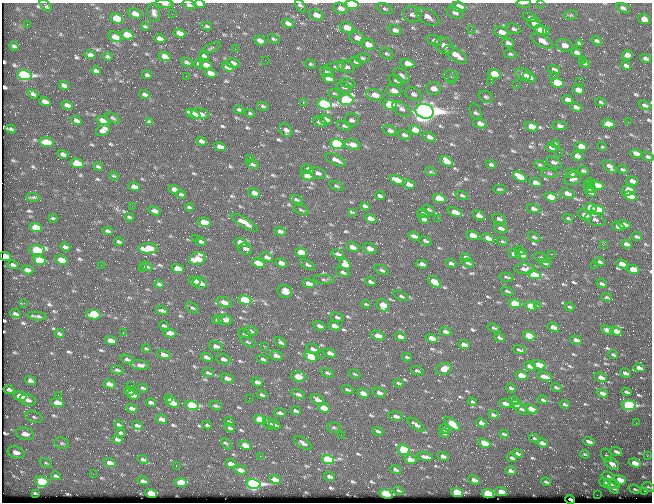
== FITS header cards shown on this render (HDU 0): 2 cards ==
NAXIS1  =                  650 / Width of table row in bytes
NAXIS2  =                  500 / Number of rows in table

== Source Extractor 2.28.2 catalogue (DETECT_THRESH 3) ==
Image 650 x 500 px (HDU 0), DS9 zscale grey, 1 PNG px = 1 image px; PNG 654 x 504 px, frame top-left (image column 1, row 500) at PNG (2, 3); each listed source drawn as its Kron ellipse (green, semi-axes under 4 px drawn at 4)
Background 360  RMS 1.4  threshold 4.3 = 3 sigma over >= 5 px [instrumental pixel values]
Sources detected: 697; of the 697, the 500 brightest by FLUX_AUTO listed and drawn (197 fainter detections omitted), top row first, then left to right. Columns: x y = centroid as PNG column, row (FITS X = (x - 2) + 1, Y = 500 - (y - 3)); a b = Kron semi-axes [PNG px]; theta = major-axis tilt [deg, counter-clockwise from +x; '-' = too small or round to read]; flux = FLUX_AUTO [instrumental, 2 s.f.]
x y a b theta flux
524 3 7 2 1 290
540 3 2 2 - 350
165 4 9 4 -5 330
199 4 6 3 -7 270
45 5 7 2 -45 170
189 5 7 4 -16 230
351 5 7 4 -4 4700
300 6 7 4 -58 240
459 7 7 5 -18 1400
341 8 8 5 -17 450
623 8 7 3 -28 240
385 9 8 5 -22 180
154 13 9 6 -75 390
455 13 8 5 -23 340
135 14 7 5 -25 670
172 14 2 2 - 450
412 14 9 8 - 400
316 15 7 5 -21 860
571 15 6 4 13 150
427 17 13 7 -30 750
530 17 8 4 -22 160
117 18 6 4 -22 3200
644 19 6 4 -22 950
288 23 6 4 -21 340
534 23 7 5 -16 380
27 24 2 2 - 130
145 26 4 3 - 140
207 26 5 3 - 160
347 28 7 5 -17 1200
471 29 3 2 - 170
513 29 7 5 -17 230
395 30 6 4 -19 330
541 30 6 4 -19 1400
547 31 3 3 - 160
501 32 7 5 -17 770
179 33 6 4 -19 550
127 35 6 4 -20 2400
115 37 7 5 -23 870
357 38 8 5 -22 650
160 39 6 4 -21 590
274 39 6 3 -29 140
260 40 6 4 -29 450
434 40 8 5 -22 230
542 41 12 5 -30 610
597 41 5 3 - 170
508 43 6 4 -21 260
579 43 4 3 - 120
368 44 7 5 -24 900
444 45 10 7 -37 710
564 45 8 6 -15 710
14 46 4 2 - 160
211 48 10 3 24 130
235 49 2 2 - 150
576 52 5 4 - 320
387 54 7 5 -29 170
510 54 6 4 -11 160
90 55 5 3 - 270
456 55 13 6 -33 1100
627 55 6 4 -5 450
164 56 6 4 -22 750
204 56 5 3 - 220
108 57 4 3 - 160
363 58 7 4 -2 180
645 58 6 3 -17 260
265 60 2 2 - 210
582 61 3 2 - 130
187 62 6 4 -28 180
356 62 6 4 -26 210
233 63 7 5 -13 350
408 63 7 4 -14 850
199 64 4 3 - 140
310 64 6 4 -15 150
585 64 4 3 - 140
206 65 6 4 -18 720
335 66 10 4 8 230
346 66 8 6 -16 440
626 66 5 3 - 280
228 67 6 4 -20 770
554 70 6 4 -17 330
96 71 4 3 - 240
327 72 7 5 -21 170
210 73 6 4 -20 680
494 74 6 4 -17 2700
523 74 8 5 -22 610
24 75 7 5 -16 25000
147 75 5 3 - 230
186 76 2 2 - 230
401 76 9 6 -41 340
451 76 7 6 - 210
553 76 3 2 - 140
529 77 7 5 -28 470
328 79 6 4 -19 510
396 80 7 5 -25 210
451 80 2 2 - 1000
579 81 2 2 - 150
491 82 3 3 - 120
348 83 8 4 -13 210
557 83 6 4 -18 4500
516 85 2 2 - 300
64 86 5 3 - 300
344 87 8 5 -17 200
434 88 7 6 - 760
578 90 6 4 -18 790
394 91 8 5 -17 690
334 93 6 4 -15 130
33 94 5 3 - 250
145 94 5 3 - 260
413 94 8 6 -26 330
375 95 8 6 -12 1300
486 97 7 5 -32 200
568 99 5 4 - 430
346 100 7 5 1 8900
45 101 6 4 -19 400
303 102 3 2 - 870
601 102 6 3 -19 140
324 104 7 5 -14 22000
67 105 6 4 -19 360
390 105 7 4 -17 11000
645 105 6 3 -24 220
263 106 6 3 -10 190
576 107 6 3 -21 320
401 109 10 6 -37 440
239 110 4 3 - 160
425 111 9 7 -17 110000
475 112 9 5 -70 270
250 113 5 3 - 140
193 114 8 4 -21 1900
200 114 9 5 -7 520
113 118 8 4 -32 160
325 119 6 4 -24 490
76 120 6 3 -29 290
352 120 7 6 - 290
103 121 6 4 -23 610
149 121 4 3 - 120
320 122 7 4 -22 420
628 122 2 2 - 330
480 123 7 4 -21 540
608 124 6 4 -15 1700
344 126 7 4 -21 200
560 126 7 4 -5 270
531 127 6 4 -18 1400
11 129 5 2 - 170
103 130 7 5 32 510
286 130 7 5 -46 360
415 130 6 4 -19 1300
390 131 7 5 -24 390
404 135 7 4 -21 280
429 137 7 4 -27 360
201 141 5 3 - 310
47 142 7 4 -13 1800
337 144 7 4 -16 19000
555 144 4 3 - 130
353 145 8 5 -13 770
581 146 6 4 -18 1400
602 146 5 3 - 200
220 147 6 4 -19 590
551 147 5 4 - 300
559 152 2 2 - 370
636 153 6 4 -20 470
63 154 5 3 - 300
577 156 6 4 -18 620
648 157 6 4 -18 210
249 159 3 2 - 1400
336 160 11 5 -26 560
446 161 7 4 -31 1200
77 163 6 4 -17 3300
554 163 9 5 -31 300
252 164 6 4 -24 160
491 165 5 3 - 180
540 165 6 3 -10 140
609 166 8 4 -43 430
98 167 5 3 - 170
307 169 6 5 - 400
622 169 5 3 - 150
583 171 6 4 -16 180
431 172 6 4 -18 130
318 173 8 5 -21 390
550 173 8 4 -2 180
571 173 6 4 -29 280
307 175 6 4 -22 1000
114 176 4 2 - 120
520 177 7 4 -27 1400
573 179 8 6 18 340
397 180 8 4 -22 1100
632 181 6 3 -18 550
536 183 6 4 -22 630
590 183 5 2 - 140
409 184 6 4 -18 580
597 185 8 4 -15 1300
336 186 7 4 -24 170
134 187 6 4 -21 670
590 188 6 4 -25 410
174 189 5 4 - 420
499 189 6 3 0 140
628 190 6 5 - 2100
590 192 6 3 -16 370
254 193 6 4 -20 620
567 193 8 5 -19 670
181 194 5 3 - 170
462 195 6 4 -19 170
380 196 5 3 - 210
630 196 6 4 -19 2400
33 197 7 3 -3 160
551 197 6 4 -18 1900
296 199 6 3 -24 160
439 199 6 4 -18 3300
132 206 2 2 - 190
365 206 4 3 - 310
189 207 4 2 - 130
590 208 6 4 -21 2100
534 209 7 4 -18 370
301 210 8 4 -17 170
429 210 6 4 -29 160
598 210 6 4 -17 2500
154 211 6 3 -20 400
455 212 7 4 -19 870
353 213 4 2 - 310
423 214 6 4 -23 300
585 215 7 5 -20 580
479 216 6 4 -34 640
129 217 4 2 - 160
53 218 4 2 - 140
370 218 6 4 -22 690
438 218 2 2 - 170
568 218 5 3 - 120
424 219 5 4 - 290
499 219 7 4 -20 270
595 220 11 5 -17 350
204 222 7 4 -9 1600
244 222 15 4 -31 790
624 224 6 3 -17 480
618 226 6 4 -15 710
36 227 6 4 -17 2400
501 228 7 4 -19 370
108 231 5 3 - 190
280 231 6 4 -19 320
473 235 6 4 -19 1000
414 236 6 4 -25 330
534 237 7 4 -28 160
637 237 5 3 - 180
195 238 2 2 - 280
488 238 7 4 -20 620
425 241 6 4 -22 190
502 241 5 3 - 120
119 242 5 3 - 170
201 242 5 3 - 210
241 242 6 4 -19 940
626 244 5 3 - 380
603 245 2 2 - 470
65 247 5 3 - 280
352 247 6 4 -27 820
148 248 9 5 3 2800
370 248 7 5 -22 650
245 249 7 5 -22 330
37 250 7 5 -4 6500
520 251 5 3 - 230
301 252 6 4 -20 1800
338 254 6 3 -16 240
514 254 6 3 -18 580
551 254 2 2 - 1100
522 255 7 4 -28 420
5 257 6 4 -19 2600
267 257 7 4 -21 340
466 257 5 3 - 220
542 258 8 4 -22 290
197 259 8 6 17 1800
40 260 6 4 -17 4300
61 260 6 4 -17 1600
600 262 5 3 - 190
258 263 6 4 -20 2000
281 263 6 4 -20 770
451 263 5 3 - 240
468 263 6 3 -21 180
545 263 6 3 -24 200
345 264 6 5 - 1100
422 264 5 3 - 370
622 264 6 4 -20 770
13 265 5 3 - 260
101 265 2 2 - 330
307 265 8 4 -26 200
594 265 2 2 - 140
146 266 6 4 -23 220
142 267 2 2 - 200
178 268 6 4 -18 1300
524 269 10 5 0 490
633 269 6 4 -12 1100
27 270 6 4 -16 540
381 270 7 4 -27 240
343 272 7 4 -23 230
534 275 6 4 -16 2200
507 277 7 3 -12 160
324 279 10 4 -4 200
194 281 6 4 -15 740
370 282 5 3 - 290
434 282 7 4 -39 860
200 283 7 5 -24 620
309 283 6 4 -20 610
159 284 5 3 - 230
602 284 5 3 - 180
285 291 7 6 - 810
507 291 6 3 -17 140
401 296 8 4 -22 210
607 297 5 3 - 130
245 300 7 4 -17 8000
224 302 8 5 -18 730
24 303 3 2 - 120
366 304 5 3 - 120
515 304 6 4 -18 4000
383 305 6 5 - 1400
531 306 6 4 -18 2200
538 306 3 2 - 490
569 307 5 3 - 130
192 308 7 4 -35 170
162 310 6 3 -16 240
16 314 6 3 -23 180
93 315 7 4 -11 4900
37 316 9 2 -7 200
337 317 7 4 -20 200
217 320 5 3 - 180
225 320 7 5 -8 410
164 326 5 3 - 170
319 326 6 4 -27 290
334 326 6 4 -23 570
553 327 6 4 -20 560
494 328 6 3 -19 140
607 330 6 3 -20 470
251 331 7 4 -13 230
446 331 6 4 -23 390
616 331 6 3 -19 810
123 332 3 2 - 440
170 333 6 4 -6 480
244 333 7 4 -19 230
59 334 5 3 - 210
378 336 7 4 -20 900
529 336 6 4 -20 2900
400 337 5 3 - 460
432 338 6 4 -19 1100
499 338 5 3 - 200
111 340 6 4 -18 770
576 340 6 3 -21 420
248 342 8 4 -27 150
280 342 6 4 -43 240
464 344 6 4 -21 580
216 346 7 4 -14 520
264 346 3 2 - 130
146 348 4 2 - 120
313 349 7 4 -19 410
520 350 7 3 -12 210
330 353 6 4 -21 470
320 354 2 2 - 170
164 355 7 4 -18 430
613 355 5 3 - 140
276 356 7 4 -21 400
207 357 6 4 -27 460
311 357 6 4 -25 3600
407 357 4 3 - 140
127 359 6 4 -22 180
223 359 7 5 -14 440
263 359 6 4 -17 190
140 365 8 5 -8 500
539 365 7 4 -16 1600
530 366 6 3 -18 560
639 368 6 3 -15 520
444 369 8 5 19 840
117 370 6 3 -8 170
417 371 7 4 -22 180
208 373 6 3 -23 190
327 373 7 4 -22 190
625 373 6 3 -26 320
354 374 6 4 -27 140
521 375 6 4 -21 1400
298 376 7 5 -4 1500
545 377 7 3 -15 610
601 377 7 4 -21 550
227 378 7 4 -19 480
30 380 6 4 -16 270
257 382 6 4 -20 410
398 383 5 3 - 140
109 384 6 3 -16 660
131 385 2 2 - 160
556 387 5 3 - 150
143 388 5 3 - 140
511 388 5 3 - 220
9 390 5 3 - 310
347 390 6 3 -20 160
129 391 5 4 - 470
626 392 5 3 - 200
363 393 6 4 -31 1100
379 393 7 4 -19 340
602 393 6 3 -18 530
298 394 7 4 -24 310
58 395 2 2 - 250
133 395 6 4 -23 400
262 395 5 3 - 200
20 396 6 4 -15 1400
249 398 2 2 - 130
169 399 4 3 - 270
28 400 8 5 -17 420
317 400 7 4 -31 540
543 400 5 3 - 180
514 401 5 3 - 220
151 402 5 3 - 240
472 402 5 3 - 140
57 403 6 4 -17 1300
172 403 7 4 -30 980
505 403 6 3 -19 510
516 404 5 4 - 280
565 404 5 2 - 150
629 405 7 5 -6 15000
192 406 7 4 -17 11000
216 406 6 4 -21 170
132 408 5 3 - 300
324 408 6 4 -21 1500
521 409 9 3 -36 230
531 409 6 4 -22 1100
295 411 5 3 - 270
280 413 6 3 -13 220
493 415 5 3 - 220
396 416 7 4 -10 370
34 417 9 5 -17 220
161 419 6 4 -16 420
260 419 6 4 -18 2700
229 422 5 3 - 120
481 423 5 3 - 320
636 423 2 2 - 170
269 424 6 5 - 320
452 424 9 4 -40 2600
119 425 5 3 - 170
137 425 5 3 - 250
207 425 5 3 - 150
274 425 6 4 -28 210
416 425 10 4 -34 370
334 427 7 5 -4 180
230 428 6 4 -24 220
445 429 6 4 -23 320
378 431 5 2 - 170
121 433 4 3 - 190
25 434 9 6 -13 920
444 434 5 3 - 170
504 434 5 2 - 150
341 435 2 2 - 140
534 438 6 4 -30 140
117 439 5 3 - 270
589 442 6 3 -20 330
62 443 7 5 -20 200
303 443 10 5 -33 370
484 443 6 4 -21 1800
542 443 5 3 - 380
226 444 6 3 -46 170
245 445 6 4 -21 1100
404 450 6 5 - 5700
16 452 9 5 -16 770
616 452 6 3 -19 310
517 454 5 3 - 270
585 454 5 3 - 120
607 455 7 5 -59 210
260 456 2 2 - 650
443 456 5 3 - 350
647 456 3 3 - 160
425 457 8 3 -10 370
512 458 5 3 - 210
143 459 5 3 - 190
410 459 6 4 -21 1200
328 460 6 4 -18 8000
46 463 6 4 -26 140
110 463 6 3 -17 690
635 463 6 4 -19 1300
231 464 6 4 -21 750
612 464 8 5 -33 510
176 466 2 2 - 210
240 470 6 4 -17 600
395 470 5 3 - 240
511 471 5 4 - 310
93 474 2 2 - 270
56 476 5 3 - 170
329 476 5 3 - 330
608 476 7 4 -16 170
275 479 6 4 -21 730
474 480 6 3 -23 440
620 480 6 4 -19 1800
42 481 6 5 - 4100
143 481 5 4 - 280
181 482 6 4 -9 1200
546 482 5 3 - 180
605 483 6 4 -25 510
254 484 7 4 -13 31000
612 484 8 4 -14 360
648 487 6 4 -27 120
613 488 7 4 -37 200
635 489 6 3 -19 140
398 490 5 3 - 130
644 491 2 2 - 1700
457 492 6 4 -20 4900
501 492 6 4 -20 1400
35 493 4 2 - 140
151 493 6 4 -16 2900
386 494 6 4 -19 12000
488 494 6 4 -20 6900
597 495 2 2 - 310
570 499 5 3 - 790
At the frame edge (FLAGS 8, measured only in part): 9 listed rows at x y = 524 3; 540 3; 165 4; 199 4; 45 5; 189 5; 351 5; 300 6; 5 257
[197 fainter detections neither listed nor drawn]